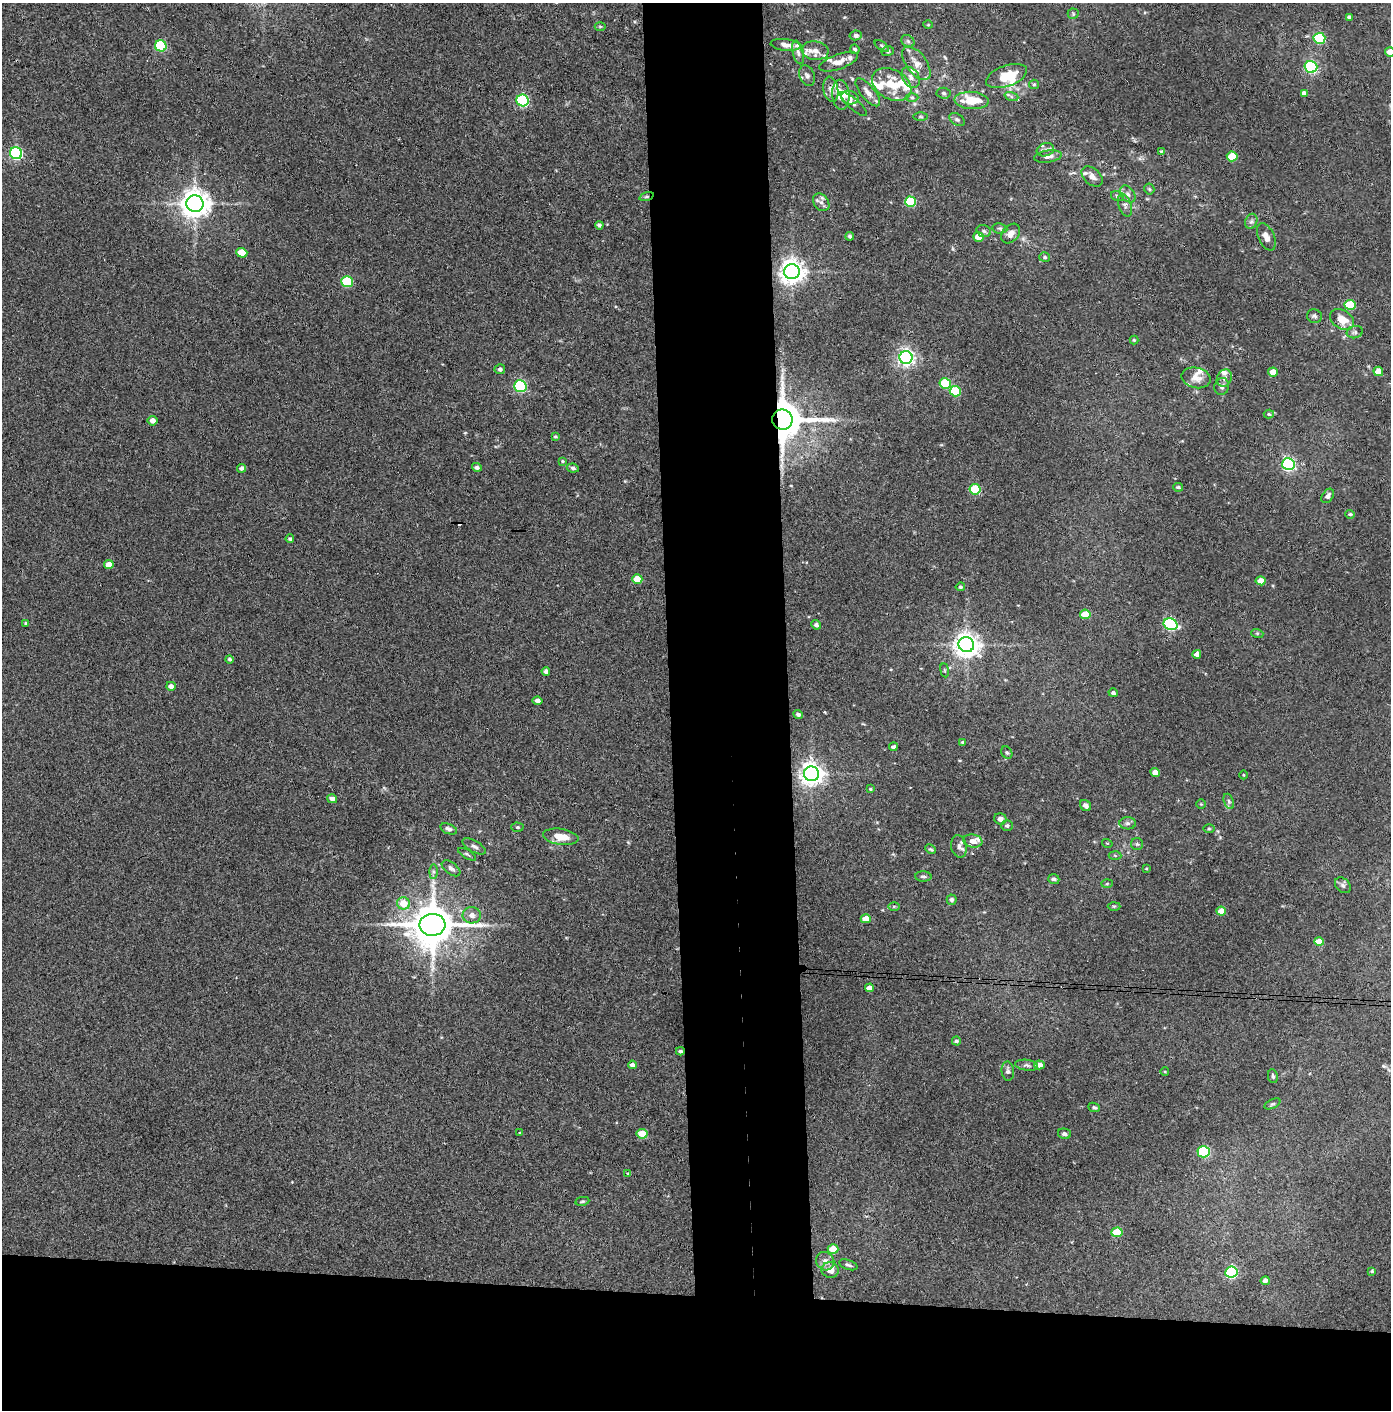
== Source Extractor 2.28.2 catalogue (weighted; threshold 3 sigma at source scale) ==
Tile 8 of 3 x 3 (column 2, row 3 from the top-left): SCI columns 1464-2852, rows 5-1412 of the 4314 x 4236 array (HDU 1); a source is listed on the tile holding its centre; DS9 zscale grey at full resolution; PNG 1393 x 1412 px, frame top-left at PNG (2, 3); each listed source drawn as its Kron ellipse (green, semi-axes under 4 px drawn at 4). Shown black and unused: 16% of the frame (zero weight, under 3 of 4 exposures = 6% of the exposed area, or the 3 px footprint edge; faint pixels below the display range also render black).
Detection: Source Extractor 2.28.2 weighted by HDU 2 'WHT'; one run over the whole footprint, this tile lists its part. Background 0.0738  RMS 0.0052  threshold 0.0235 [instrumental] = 3 sigma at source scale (4.5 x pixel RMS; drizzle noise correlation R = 1.50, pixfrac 1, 0.05/0.05 arcsec/px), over >= 5 px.
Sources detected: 193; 1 cosmic-ray / hot-pixel residue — neither listed nor drawn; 16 inside a brighter listed object's ellipse — not listed separately; the other 176 listed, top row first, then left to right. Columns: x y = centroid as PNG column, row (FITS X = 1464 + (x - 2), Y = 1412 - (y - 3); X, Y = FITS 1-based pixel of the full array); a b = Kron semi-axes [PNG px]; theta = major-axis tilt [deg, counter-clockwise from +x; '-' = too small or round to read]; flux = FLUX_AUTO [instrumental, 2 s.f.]
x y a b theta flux
1073 14 5 5 - 0.8
1350 17 4 4 - 1.9
928 25 5 3 - 0.47
600 26 5 3 - 0.56
856 35 6 5 - 1.8
1319 38 6 5 - 42
908 41 7 5 -43 1.2
786 45 15 6 -6 3.1
161 46 6 5 - 38
882 46 8 4 -36 0.81
855 49 5 4 - 0.98
815 51 13 9 -8 4.3
888 51 6 5 - 0.85
798 52 12 5 -77 2.1
1390 52 5 4 - 7
839 62 20 7 20 4.6
916 63 19 10 -54 6.1
1311 67 6 6 - 78
807 76 11 7 -67 2
1007 76 21 10 20 14
911 77 11 8 -57 3
892 84 21 14 -30 13
1034 84 5 4 - 0.62
831 89 12 7 -78 2.8
868 92 17 7 -50 3.7
944 93 7 5 -5 1.2
1304 93 4 4 - 2.2
841 95 15 8 -85 7
912 97 6 4 -1 0.82
1011 97 7 4 -20 1.1
850 98 8 6 -13 2.6
523 100 6 6 - 75
972 100 17 8 -3 15
853 104 17 5 -41 1.9
921 117 7 3 -1 0.68
957 120 8 5 -36 1.2
1045 150 9 6 16 1.7
1161 151 4 3 - 0.51
16 153 6 6 - 80
1048 156 14 6 8 2.4
1232 156 5 5 - 15
1092 177 12 8 -43 3.4
1149 189 5 5 - 0.73
1128 194 9 6 -52 2
1117 196 6 5 - 0.9
646 197 7 3 18 0.93
821 202 10 7 -53 2.2
910 202 5 5 - 32
195 204 8 8 - 700
1125 205 11 6 -72 1.9
1251 221 8 6 67 1.3
599 225 4 3 - 1
1000 228 7 5 -8 1
984 231 7 5 -18 1.2
1011 233 11 8 48 3.4
850 236 4 4 - 0.89
979 237 5 5 - 8.9
1266 237 14 8 -66 3.4
242 253 5 4 - 9.8
1045 257 5 5 - 0.99
792 272 7 7 - 480
347 282 6 5 - 34
1350 305 5 5 - 25
1314 316 7 6 - 1.3
1342 319 13 9 -33 8.1
1355 332 8 6 13 1.5
1134 340 4 4 - 0.66
906 357 6 6 - 190
500 369 5 5 - 1.4
1378 371 5 4 - 7.4
1273 372 5 4 - 6
1196 378 15 10 -13 5
1224 378 9 7 71 2.1
945 383 5 5 - 30
520 386 6 6 - 72
1222 387 9 7 73 1.8
955 391 5 5 - 23
1269 414 5 4 - 0.65
782 420 10 10 - 2000
152 421 5 5 - 3.5
555 437 4 4 - 0.64
562 461 4 3 - 0.51
1288 464 6 6 - 100
477 467 5 4 - 1.4
242 468 4 4 - 1.5
573 468 6 4 -9 1.2
1178 487 5 3 - 0.71
975 489 5 5 - 25
1328 496 8 5 56 2
1350 514 5 4 - 1
290 539 4 4 - 1.1
109 565 5 4 - 5.6
637 579 5 4 - 8.5
1261 581 5 4 - 6.5
960 587 5 4 - 0.77
1085 614 5 4 - 10
26 623 4 3 - 0.85
1171 624 7 5 -21 73
816 625 5 4 - 1.4
1257 633 6 4 -18 0.77
966 645 8 7 - 480
1197 654 4 4 - 2.1
230 659 4 4 - 1
945 670 7 3 -81 0.61
546 671 4 4 - 1.6
171 686 5 4 - 2.3
1113 693 4 4 - 1.4
538 701 5 4 - 1.9
798 714 5 4 - 1.3
962 742 4 3 - 0.59
893 747 4 3 - 1.3
1007 753 6 5 - 0.93
1155 772 5 4 - 5.4
812 774 7 7 - 410
1243 775 4 3 - 0.43
870 789 4 3 - 0.57
332 799 5 4 - 2.1
1229 801 8 5 -70 1.1
1201 804 4 4 - 0.52
1086 806 6 5 - 2
1000 819 6 5 - 2.5
1128 823 8 6 -2 1.5
1007 826 6 5 - 1.1
517 827 6 4 -1 0.72
449 829 9 5 -20 1.6
1209 829 6 4 0 0.7
561 837 18 8 -8 7.7
973 841 9 6 -9 3.7
1107 843 5 3 - 0.43
1137 844 6 6 - 0.96
474 846 13 5 -29 1.9
959 846 11 8 -78 2.7
931 849 6 4 -26 0.8
467 854 10 4 -31 0.9
1115 856 6 4 -3 0.73
451 868 11 6 -37 2
1146 869 4 2 - 0.42
433 871 7 4 90 1.1
923 877 8 5 -1 1.3
1054 879 6 5 - 1.5
1107 884 6 4 2 0.57
1343 885 9 6 -45 1.5
952 900 5 5 - 1.4
403 903 6 6 - 9.6
894 906 6 4 1 0.64
1114 906 6 4 1 0.65
1221 911 5 4 - 6.4
472 915 9 8 - 2.9
866 919 5 4 - 7.9
432 925 13 11 2 2100
1319 942 5 4 - 9.3
869 988 4 4 - 4
956 1041 4 4 - 1.1
680 1051 4 3 - 0.89
632 1065 4 4 - 1.9
1027 1065 11 5 -7 1.6
1040 1065 5 4 - 3.2
1008 1071 9 6 -85 1.6
1165 1072 4 3 - 0.43
1273 1076 7 5 -80 0.95
1272 1104 8 4 26 0.91
1094 1107 6 4 -24 0.81
520 1133 4 3 - 0.44
642 1134 5 4 - 11
1064 1134 6 5 - 1.5
1204 1152 6 5 - 53
628 1174 4 4 - 0.55
582 1201 7 4 10 0.85
1117 1232 5 4 - 16
833 1249 5 4 - 10
825 1261 9 9 - 3
848 1265 9 5 -19 1.1
830 1270 8 7 - 4.5
1372 1271 3 3 - 0.7
1231 1272 6 5 - 75
1265 1281 4 4 - 1.8
Overlapping masked pixels (flux is a lower limit): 2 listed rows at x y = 646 197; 782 420
Isophote crosses this tile's border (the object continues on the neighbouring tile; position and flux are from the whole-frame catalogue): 1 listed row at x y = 1390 52